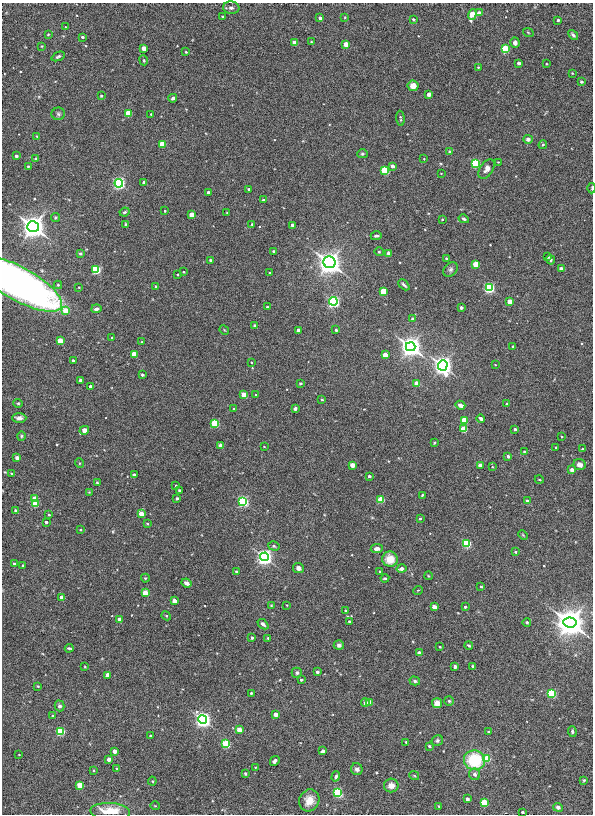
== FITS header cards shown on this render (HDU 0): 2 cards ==
NAXIS1  =                  591
NAXIS2  =                  812

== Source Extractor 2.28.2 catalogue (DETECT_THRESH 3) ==
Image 591 x 812 px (HDU 0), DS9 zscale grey, 1 PNG px = 1 image px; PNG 595 x 816 px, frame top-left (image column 1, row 812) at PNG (2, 3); each listed source drawn as its Kron ellipse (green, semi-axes under 4 px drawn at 4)
Background 3.14e-04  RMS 0.0057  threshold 0.017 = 3 sigma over >= 5 px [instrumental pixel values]
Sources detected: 269; all 269 listed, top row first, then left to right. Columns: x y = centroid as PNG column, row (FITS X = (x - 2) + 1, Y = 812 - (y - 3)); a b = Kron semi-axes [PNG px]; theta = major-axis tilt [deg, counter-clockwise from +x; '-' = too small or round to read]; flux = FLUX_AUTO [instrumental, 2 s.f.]
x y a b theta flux
231 8 8 6 -3 1.4
479 13 3 3 - 3.8
472 15 5 4 - 18
222 16 3 3 - 0.44
345 17 2 2 - 0.3
320 18 3 3 - 2.1
413 19 3 3 - 0.67
558 20 3 3 - 0.72
65 27 3 2 - 0.26
528 32 5 3 - 0.32
48 34 3 3 - 0.31
573 35 5 3 - 0.9
82 37 3 3 - 0.76
311 42 4 2 - 0.25
295 43 4 3 - 12
515 43 5 4 - 1
346 44 4 3 - 10
42 46 3 3 - 0.3
144 49 4 3 - 9.9
505 49 4 4 - 47
186 52 3 3 - 0.39
58 56 7 4 24 0.73
144 60 5 2 - 0.34
519 63 3 3 - 2
546 64 2 2 - 0.36
478 67 3 2 - 0.36
572 73 3 3 - 0.32
581 82 3 3 - 0.91
413 86 5 5 - 2.3
429 94 4 3 - 1.2
101 96 3 3 - 0.5
173 98 4 3 - 0.97
128 113 4 4 - 23
58 114 7 6 - 0.85
151 114 3 3 - 0.35
400 118 7 3 -86 0.56
36 136 4 2 - 0.26
528 139 5 4 - 1.1
162 144 4 4 - 16
543 145 4 4 - 0.48
450 152 3 3 - 0.95
362 154 5 4 - 0.53
16 156 3 3 - 1.4
36 159 4 3 - 0.68
424 159 4 2 - 0.22
498 162 2 2 - 0.24
476 163 4 4 - 68
28 166 4 3 - 0.36
392 166 3 3 - 2.2
487 169 11 6 56 2.2
385 170 4 4 - 45
441 174 3 2 - 0.21
119 183 4 4 - 190
144 183 3 3 - 2.7
592 188 5 2 - 0.32
249 189 3 3 - 0.92
208 192 3 3 - 1.4
263 200 3 3 - 0.54
165 211 3 2 - 0.35
125 212 5 3 - 0.54
227 213 3 2 - 0.25
192 215 4 3 - 10
55 217 4 4 - 0.52
442 219 3 2 - 0.41
464 219 5 3 - 0.55
125 224 3 2 - 0.37
252 224 3 3 - 0.47
293 225 3 3 - 3.5
33 227 6 5 - 580
376 236 6 3 2 0.78
273 251 3 3 - 0.48
379 252 4 4 - 0.45
389 253 3 3 - 4.7
80 254 3 3 - 0.88
548 257 3 3 - 0.81
446 258 3 2 - 0.41
210 260 3 3 - 0.47
551 260 5 3 - 0.6
329 262 6 6 - 510
475 264 4 4 - 14
96 269 4 4 - 70
451 269 8 6 45 1
561 269 3 3 - 2.8
183 272 3 2 - 0.3
270 273 3 3 - 0.72
178 274 3 2 - 0.35
19 284 48 16 -29 230
58 285 4 4 - 0.48
404 285 6 3 -44 0.78
156 286 3 3 - 0.58
79 287 3 2 - 0.26
489 288 4 4 - 100
383 291 4 4 - 17
333 301 4 4 - 170
510 301 4 3 - 8.8
267 307 3 3 - 0.53
461 307 3 3 - 1.6
96 309 5 3 - 1.2
65 311 4 4 - 8.7
413 319 3 3 - 1.8
255 325 3 3 - 0.78
224 330 5 4 - 0.36
298 330 3 3 - 2.6
336 330 3 3 - 0.71
112 338 3 2 - 0.38
60 341 4 4 - 14
141 342 4 2 - 0.27
411 347 5 4 - 870
513 347 3 3 - 0.44
134 354 4 3 - 14
385 355 4 3 - 8.5
73 360 3 3 - 0.78
251 362 3 2 - 0.29
443 365 5 4 - 540
495 365 3 2 - 0.23
142 375 3 3 - 1
81 380 3 3 - 2.5
300 383 4 2 - 0.36
417 384 4 4 - 11
90 387 3 3 - 2.7
244 395 4 4 - 17
256 395 3 2 - 0.41
322 400 3 2 - 0.33
18 403 5 4 - 0.42
506 404 3 3 - 0.53
460 405 5 3 - 2
295 408 3 3 - 0.86
234 409 3 3 - 0.32
19 418 7 4 1 1.4
481 418 4 3 - 1.2
464 420 4 4 - 24
215 423 4 4 - 49
464 429 4 4 - 22
515 429 3 3 - 0.94
84 430 5 4 - 6.3
21 436 4 4 - 0.49
562 437 3 2 - 0.37
434 443 3 2 - 0.33
221 446 4 3 - 9.2
264 446 3 2 - 0.23
556 448 3 2 - 0.4
582 449 3 3 - 0.27
524 452 4 3 - 0.38
508 456 3 3 - 1.3
17 458 4 3 - 3.8
79 463 5 3 - 0.34
352 465 4 3 - 6.6
480 465 3 3 - 4.8
579 465 6 5 - 1.5
492 467 3 3 - 0.34
572 470 4 4 - 1.3
11 473 3 2 - 0.39
134 475 3 3 - 3.2
369 476 3 3 - 0.86
539 479 4 3 - 0.3
97 483 3 2 - 0.29
176 486 3 3 - 0.35
179 491 3 3 - 0.76
89 492 4 4 - 0.33
422 495 3 2 - 0.33
177 498 3 3 - 0.96
35 499 4 4 - 12
381 499 4 4 - 24
243 501 4 4 - 150
527 501 3 3 - 1.2
35 504 4 4 - 21
16 511 3 3 - 1.3
141 514 4 3 - 9.7
49 515 3 2 - 0.43
420 518 3 2 - 0.5
46 522 3 3 - 0.89
147 524 3 3 - 0.48
80 530 3 3 - 0.3
523 535 5 3 - 0.38
466 543 4 4 - 55
274 546 6 4 -17 0.66
377 549 6 4 6 1.7
515 552 3 3 - 0.59
264 557 4 4 - 390
390 559 8 7 - 5.1
15 564 3 3 - 2.2
23 565 3 2 - 0.42
298 568 5 5 - 1.5
401 569 5 3 - 2.8
380 571 3 2 - 0.42
236 572 3 3 - 0.97
428 576 4 3 - 0.29
145 578 4 4 - 0.36
385 578 4 3 - 0.56
186 583 5 3 - 1.4
481 587 3 2 - 0.5
418 590 5 3 - 0.29
145 593 4 4 - 13
62 597 3 3 - 2.7
174 601 4 3 - 4.9
271 605 3 3 - 0.3
287 605 2 2 - 0.23
434 607 4 3 - 5.6
465 607 3 3 - 0.66
345 610 3 2 - 0.35
166 616 5 4 - 0.43
119 619 4 3 - 4.6
349 621 3 3 - 0.65
527 622 4 4 - 0.78
570 622 7 5 -4 1900
263 624 6 4 -42 1
252 638 3 3 - 1.1
268 638 3 2 - 0.45
339 645 5 5 - 0.94
469 645 4 2 - 0.5
440 647 3 2 - 0.35
69 648 4 2 - 0.5
419 653 3 3 - 3.8
473 666 3 3 - 0.7
85 667 3 2 - 0.25
455 667 3 3 - 1.8
317 672 3 3 - 1.3
297 673 5 5 - 0.82
108 675 4 3 - 6
301 680 3 3 - 0.65
415 681 5 4 - 0.69
38 686 3 2 - 0.31
251 693 3 3 - 0.44
551 693 4 4 - 71
449 701 5 5 - 0.5
370 702 4 3 - 8.7
365 703 4 4 - 0.99
437 703 5 5 - 2.5
59 706 5 5 - 1
275 714 4 3 - 4.9
53 715 4 2 - 0.28
203 719 4 4 - 360
239 730 4 4 - 13
60 731 4 4 - 56
572 731 5 4 - 0.74
488 732 3 3 - 0.5
150 736 3 2 - 0.37
437 741 6 5 - 0.63
406 742 3 3 - 0.35
226 744 4 4 - 50
429 746 3 3 - 0.72
114 751 4 3 - 3.9
323 751 4 3 - 1.5
19 755 3 2 - 0.21
109 759 3 3 - 4.5
487 759 4 4 - 17
475 760 11 10 - 20
275 761 5 3 - 1.2
255 767 3 2 - 0.27
117 768 3 3 - 0.44
357 769 6 5 - 1.5
94 770 3 2 - 0.35
245 774 3 3 - 0.47
475 774 6 5 - 1.2
414 775 5 3 - 0.33
336 776 5 4 - 0.79
584 780 3 3 - 0.4
152 781 4 4 - 0.35
80 785 4 4 - 18
391 785 7 7 - 2.8
338 793 4 4 - 78
467 799 3 3 - 2.4
309 800 11 10 - 4.4
484 803 4 4 - 32
155 806 5 3 - 0.28
439 806 4 3 - 0.35
558 807 5 4 - 1.2
110 811 20 8 -3 11
522 812 3 3 - 0.79
At the frame edge (FLAGS 8, measured only in part): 3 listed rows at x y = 592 188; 19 284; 110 811